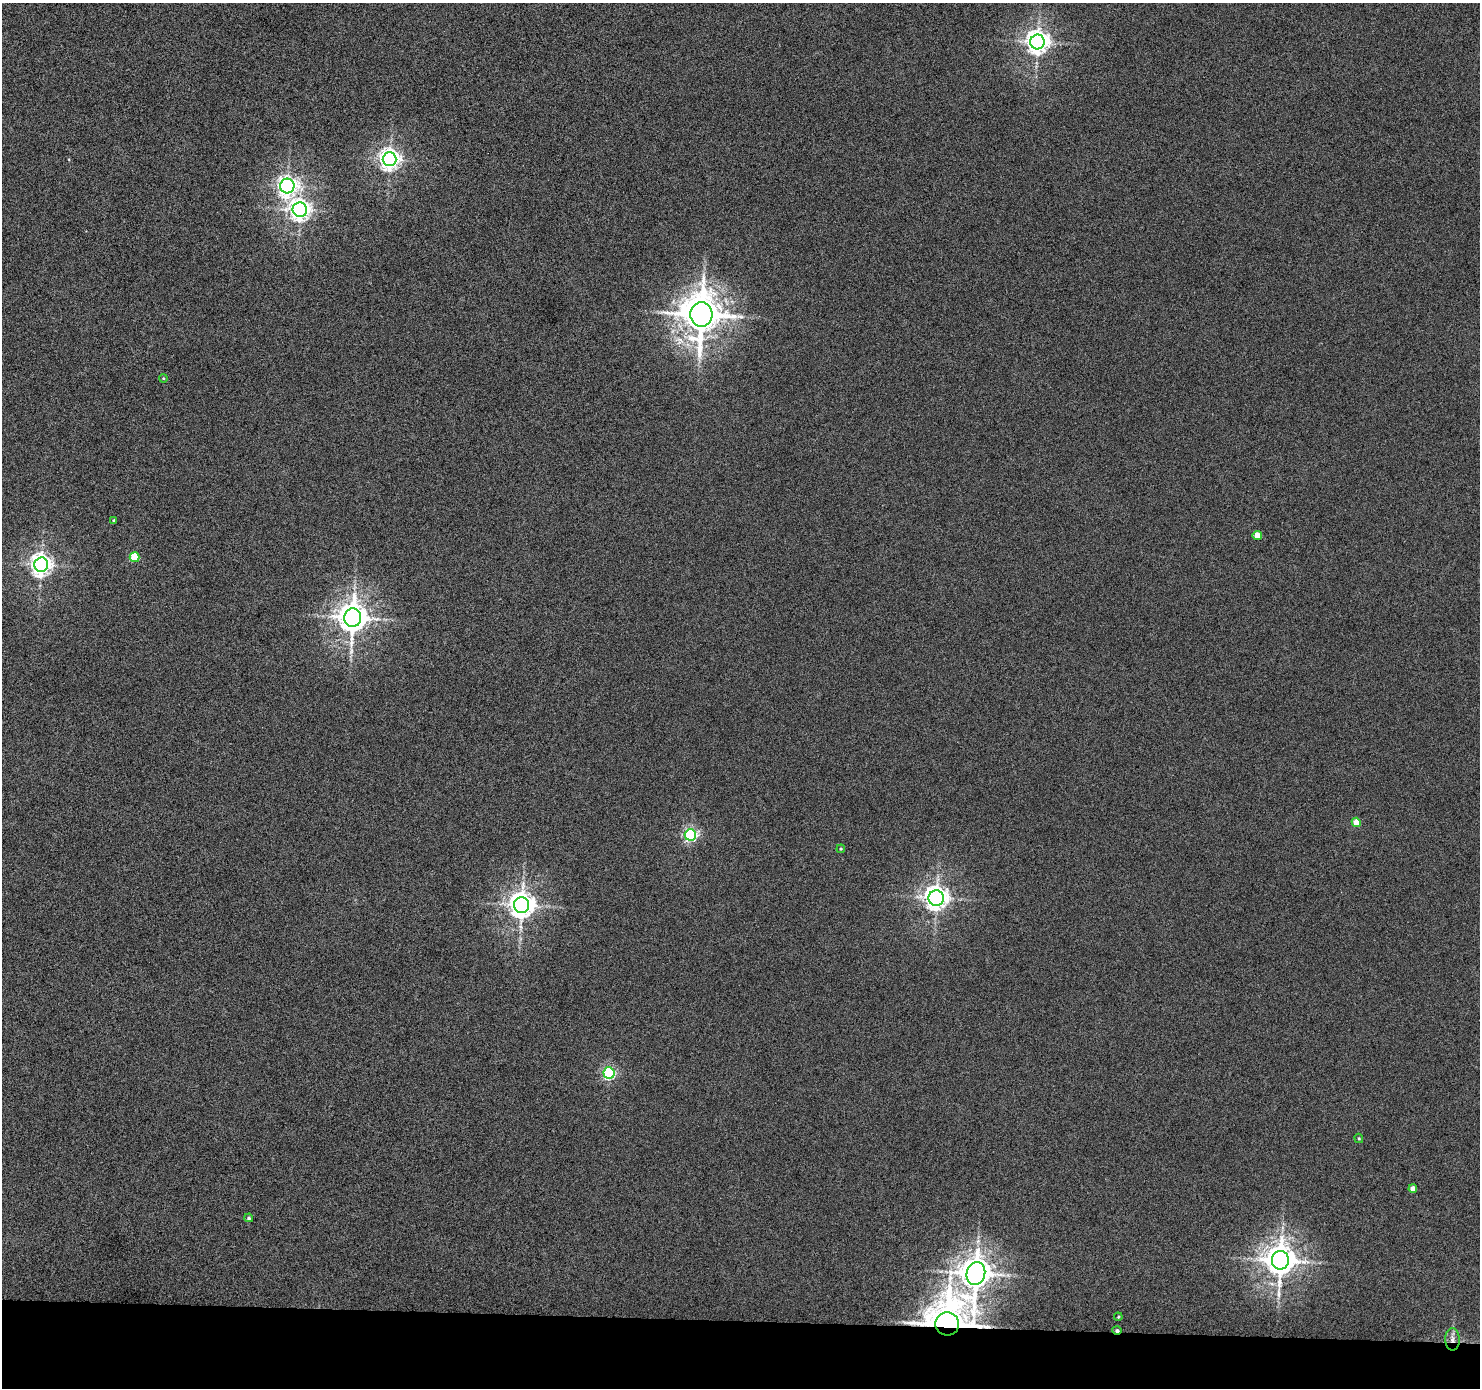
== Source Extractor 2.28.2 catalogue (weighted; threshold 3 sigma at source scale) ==
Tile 8 of 3 x 3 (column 2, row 3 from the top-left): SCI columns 1480-2957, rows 99-1484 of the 4438 x 4453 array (HDU 1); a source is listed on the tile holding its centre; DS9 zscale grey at full resolution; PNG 1482 x 1390 px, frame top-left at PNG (2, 3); each listed source drawn as its Kron ellipse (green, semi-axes under 4 px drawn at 4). Shown black and unused: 5% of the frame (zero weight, under 4 of 8 exposures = <1% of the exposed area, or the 3 px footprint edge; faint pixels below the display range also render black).
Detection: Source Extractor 2.28.2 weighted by HDU 2 'WHT'; one run over the whole footprint, this tile lists its part. Background 7.24e-04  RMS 0.0037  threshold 0.0153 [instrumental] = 3 sigma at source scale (4.09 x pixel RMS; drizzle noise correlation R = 1.36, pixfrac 0.8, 0.05/0.05 arcsec/px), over >= 5 px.
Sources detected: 26; all 26 listed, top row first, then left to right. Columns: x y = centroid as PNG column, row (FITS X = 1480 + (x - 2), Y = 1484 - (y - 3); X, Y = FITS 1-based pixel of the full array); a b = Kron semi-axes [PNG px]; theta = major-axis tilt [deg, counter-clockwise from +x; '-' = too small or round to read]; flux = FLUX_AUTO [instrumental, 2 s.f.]
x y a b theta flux
1037 42 7 7 - 310
390 159 7 7 - 210
287 186 7 7 - 180
300 210 7 7 - 220
701 314 12 11 - 1200
163 378 4 3 - 0.32
114 520 3 3 - 0.42
1257 535 4 4 - 5.2
135 557 5 5 - 13
41 565 7 7 - 230
353 618 9 8 - 590
1356 822 5 4 - 4.6
690 835 5 5 - 74
841 849 4 3 - 0.35
936 898 7 7 - 300
522 905 8 7 - 400
609 1073 5 5 - 58
1359 1138 5 4 - 0.38
1413 1189 4 4 - 2.8
249 1218 4 4 - 0.66
1280 1260 9 8 - 640
976 1273 12 9 77 710
1118 1317 4 3 - 0.33
947 1324 12 11 - 1100
1117 1330 4 3 - 0.86
1452 1339 11 7 -89 1.8
Overlapping masked pixels (flux is a lower limit): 3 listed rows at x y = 947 1324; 1117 1330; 1452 1339